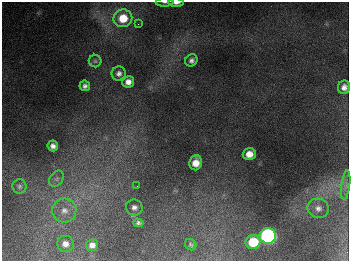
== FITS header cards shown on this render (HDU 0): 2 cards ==
NAXIS1  =                  347
NAXIS2  =                  259

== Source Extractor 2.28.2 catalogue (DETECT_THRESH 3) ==
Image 347 x 259 px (HDU 0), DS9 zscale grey, 1 PNG px = 1 image px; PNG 351 x 263 px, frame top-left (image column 1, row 259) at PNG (2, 2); each listed source drawn as its Kron ellipse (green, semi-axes under 4 px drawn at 4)
Background 676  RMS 50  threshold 151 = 3 sigma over >= 5 px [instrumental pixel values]
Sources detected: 26; all 26 listed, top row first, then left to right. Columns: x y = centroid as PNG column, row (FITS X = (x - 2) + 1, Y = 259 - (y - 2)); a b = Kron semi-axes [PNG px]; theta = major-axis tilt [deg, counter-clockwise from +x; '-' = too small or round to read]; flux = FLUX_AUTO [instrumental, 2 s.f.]
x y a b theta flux
165 2 9 3 0 5.7e+03
176 3 7 3 -1 1.7e+04
123 18 9 9 - 8.1e+04
138 24 3 3 - 3.0e+03
191 60 6 5 - 1.2e+04
95 61 6 6 - 7.5e+03
119 73 7 7 - 1.4e+04
128 82 6 5 - 2.2e+04
85 86 5 5 - 1.2e+04
344 87 7 6 - 1.9e+04
53 146 5 5 - 1.4e+04
249 154 6 6 - 3.4e+04
196 163 7 6 - 4.1e+04
57 179 9 6 55 9.8e+03
346 185 15 4 83 1.4e+04
19 186 7 7 - 8.6e+03
137 186 2 2 - 1.6e+03
134 207 8 8 - 1.5e+04
318 208 11 9 -15 2.1e+04
64 211 12 12 - 3.3e+04
138 223 5 4 - 8.4e+03
268 236 8 8 - 1.1e+06
253 242 7 7 - 1.2e+05
65 244 8 8 - 2.1e+04
92 245 6 6 - 2.0e+04
191 245 6 5 - 5.6e+03
At the frame edge (FLAGS 8, measured only in part): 2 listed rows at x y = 165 2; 176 3